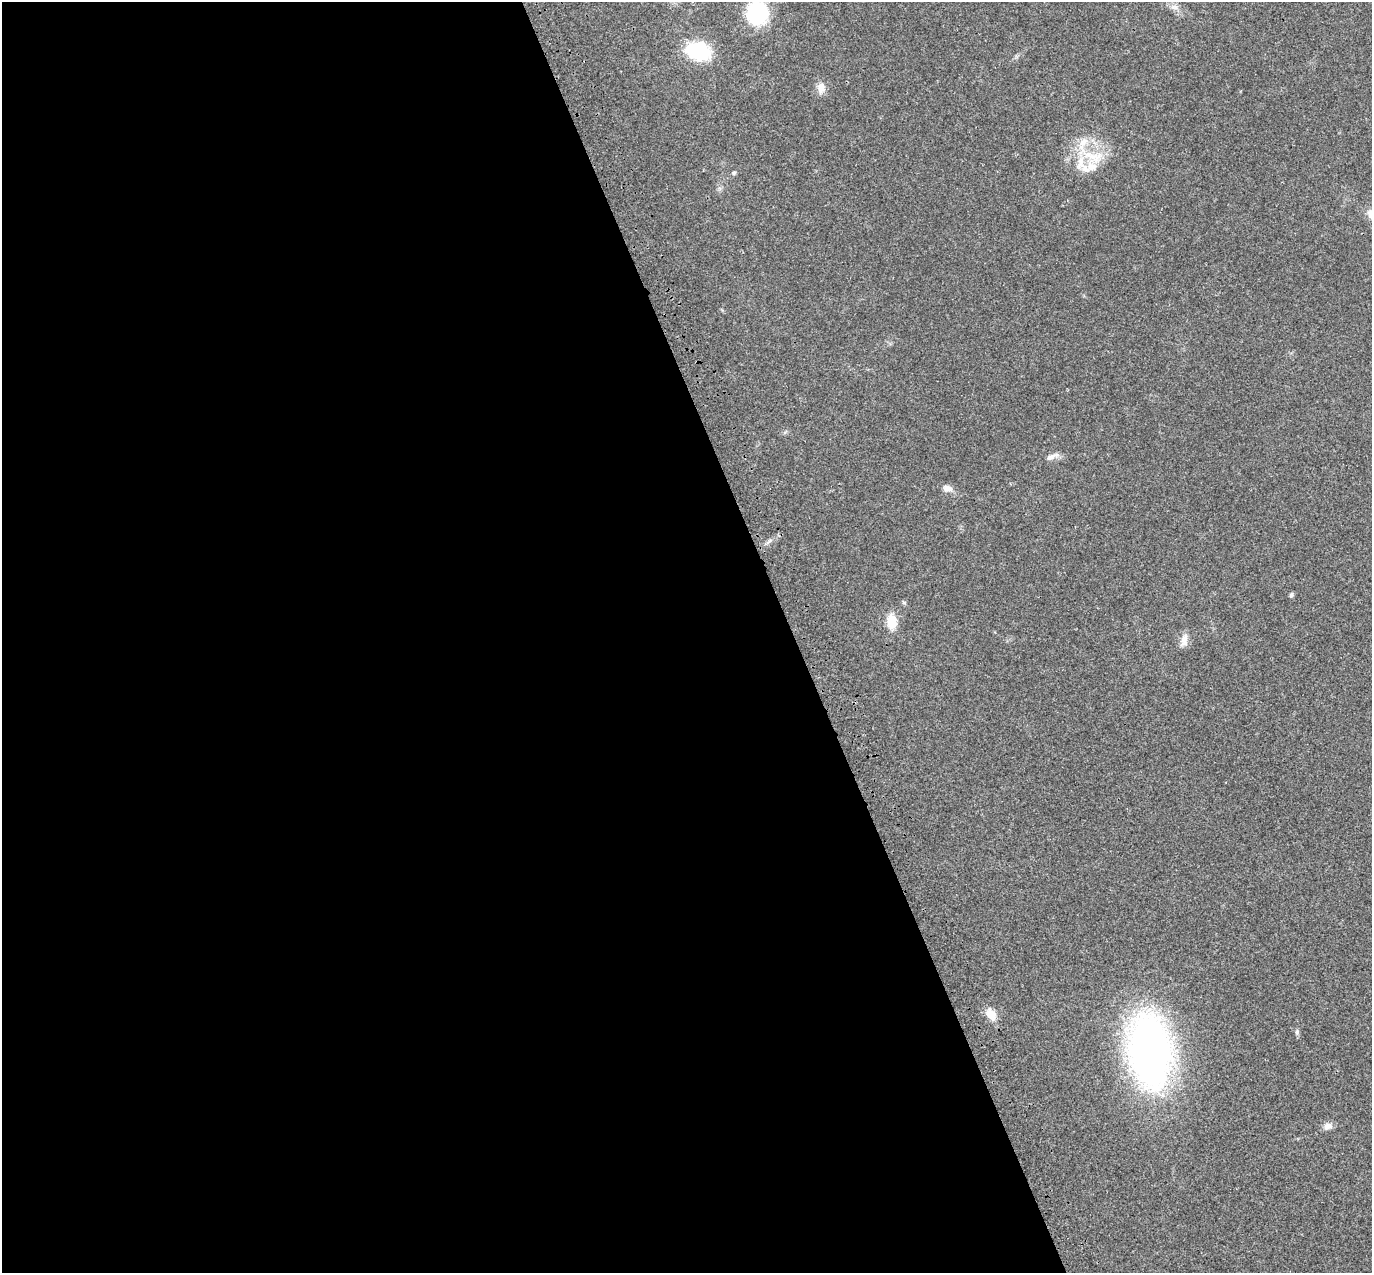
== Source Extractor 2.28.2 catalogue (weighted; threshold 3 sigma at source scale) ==
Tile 9 of 4 x 4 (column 1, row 3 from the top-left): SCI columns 113-1482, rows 1490-2760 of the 5707 x 5572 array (HDU 1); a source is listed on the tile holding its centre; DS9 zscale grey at full resolution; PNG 1374 x 1275 px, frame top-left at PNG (2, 2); no overlay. Shown black and unused: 58% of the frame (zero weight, under 3 of 4 exposures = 9% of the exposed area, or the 3 px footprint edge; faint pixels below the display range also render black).
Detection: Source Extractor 2.28.2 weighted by HDU 2 'WHT'; one run over the whole footprint, this tile lists its part. Background 0.0222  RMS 0.003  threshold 0.0135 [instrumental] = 3 sigma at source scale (4.5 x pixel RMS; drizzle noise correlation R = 1.50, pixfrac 1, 0.0396/0.0396 arcsec/px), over >= 5 px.
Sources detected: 20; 4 inside a brighter listed object's ellipse — not listed separately; the other 16 listed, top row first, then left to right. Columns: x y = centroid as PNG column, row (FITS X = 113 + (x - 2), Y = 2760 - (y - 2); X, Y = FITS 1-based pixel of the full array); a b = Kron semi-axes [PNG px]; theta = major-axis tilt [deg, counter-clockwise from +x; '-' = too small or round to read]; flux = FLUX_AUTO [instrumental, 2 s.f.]
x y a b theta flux
1174 7 11 7 -7 1.4
757 13 20 18 70 27
698 51 22 16 -11 20
821 88 14 11 -81 2.4
1091 156 38 16 -11 11
734 173 6 5 - 0.47
1371 214 12 11 - 2.5
1052 456 18 7 20 1.9
947 488 13 8 -8 1.8
1291 595 5 5 - 0.67
892 621 14 10 -87 5.8
1184 640 17 9 78 2.3
991 1014 15 10 -53 3.5
1297 1032 8 5 82 0.64
1150 1051 59 31 -84 170
1328 1126 12 9 14 1.6
Isophote crosses this tile's border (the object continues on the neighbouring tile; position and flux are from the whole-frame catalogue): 2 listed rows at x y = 757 13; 1371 214